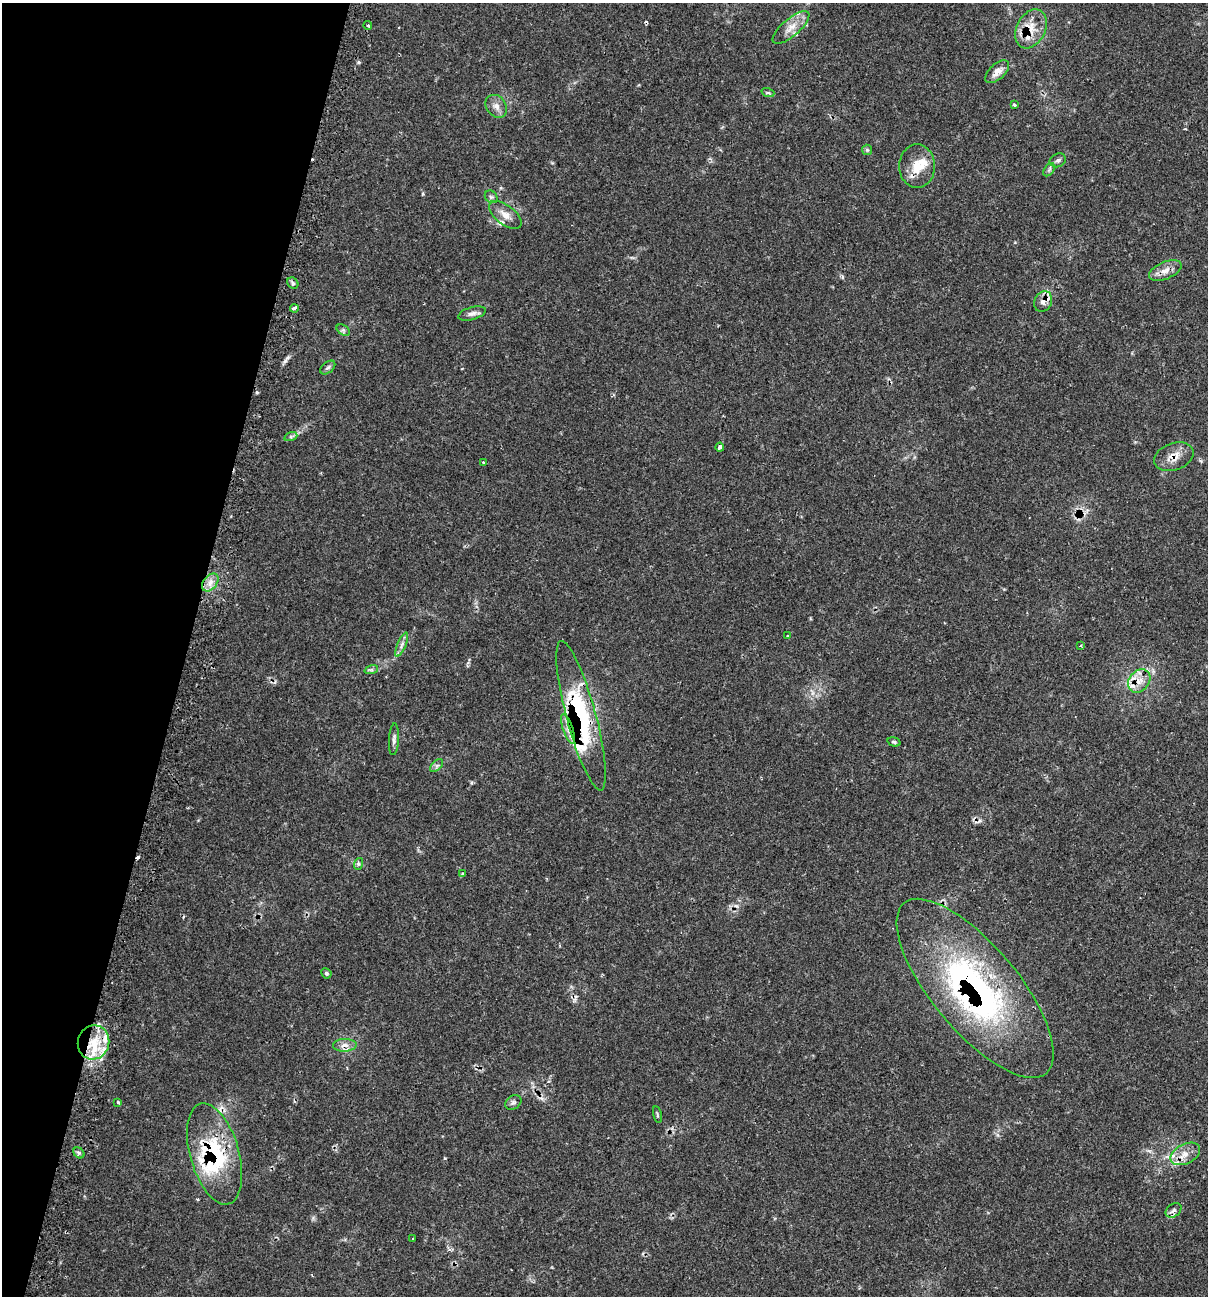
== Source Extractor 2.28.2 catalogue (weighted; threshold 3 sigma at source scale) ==
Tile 9 of 4 x 4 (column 1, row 3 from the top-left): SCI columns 270-1475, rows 1337-2630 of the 5431 x 5468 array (HDU 1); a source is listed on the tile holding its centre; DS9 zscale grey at full resolution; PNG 1210 x 1298 px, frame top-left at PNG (2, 3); each listed source drawn as its Kron ellipse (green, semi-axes under 4 px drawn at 4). Shown black and unused: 15% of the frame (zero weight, under 2 of 3 exposures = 3% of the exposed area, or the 3 px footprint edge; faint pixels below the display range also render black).
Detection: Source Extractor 2.28.2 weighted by HDU 2 'WHT'; one run over the whole footprint, this tile lists its part. Background 0.0817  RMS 0.0039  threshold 0.0176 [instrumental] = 3 sigma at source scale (4.5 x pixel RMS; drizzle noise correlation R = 1.50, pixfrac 1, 0.05/0.05 arcsec/px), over >= 5 px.
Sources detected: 69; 6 cosmic-ray / hot-pixel residue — neither listed nor drawn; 14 inside a brighter listed object's ellipse — not listed separately; the other 49 listed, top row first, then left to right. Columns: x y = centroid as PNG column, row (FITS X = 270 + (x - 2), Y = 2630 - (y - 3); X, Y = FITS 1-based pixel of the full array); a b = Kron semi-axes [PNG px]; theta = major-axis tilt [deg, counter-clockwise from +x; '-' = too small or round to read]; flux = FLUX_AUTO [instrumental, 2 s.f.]
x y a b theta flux
368 25 4 3 - 0.7
791 27 23 8 40 4.6
1031 29 20 14 63 7.2
997 72 14 7 43 3.2
768 93 6 4 -18 0.55
1014 104 4 3 - 0.97
496 106 12 9 -53 2.5
867 150 5 5 - 0.51
1058 160 8 6 23 1.1
917 166 22 18 -90 8
1049 170 7 4 54 0.86
491 197 7 5 -43 0.91
505 215 19 9 -38 3.7
1165 270 17 8 23 3.2
293 283 6 5 - 0.81
1043 302 11 8 61 2.7
294 308 4 3 - 2
472 313 14 6 15 1.8
343 330 7 4 -33 0.78
328 367 8 5 40 0.91
291 436 7 4 19 0.68
720 447 4 4 - 2.1
1174 457 20 13 20 4.8
483 462 3 2 - 0.46
210 582 10 7 51 2.7
787 636 3 2 - 0.38
402 645 13 4 68 1.5
1081 645 3 2 - 0.37
371 670 7 4 18 0.84
1139 681 13 10 50 4.3
581 716 77 14 -75 41
568 729 16 5 -71 2.7
394 739 16 5 87 1.4
894 742 7 4 -15 0.71
437 766 8 4 45 0.89
358 864 6 4 72 0.67
463 874 3 3 - 0.84
326 973 5 4 - 0.71
975 988 111 43 -50 130
94 1042 17 15 72 11
345 1045 12 6 2 2.5
118 1102 3 3 - 0.53
513 1102 8 6 35 1.1
657 1115 8 3 -77 0.58
79 1153 6 4 -45 0.75
215 1154 52 24 -74 35
1185 1154 16 9 27 3.9
1174 1210 9 6 38 1.3
413 1239 3 3 - 0.46
Overlapping masked pixels (flux is a lower limit): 11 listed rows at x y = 1031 29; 917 166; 1043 302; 1174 457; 1139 681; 581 716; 568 729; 975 988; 94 1042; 345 1045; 215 1154